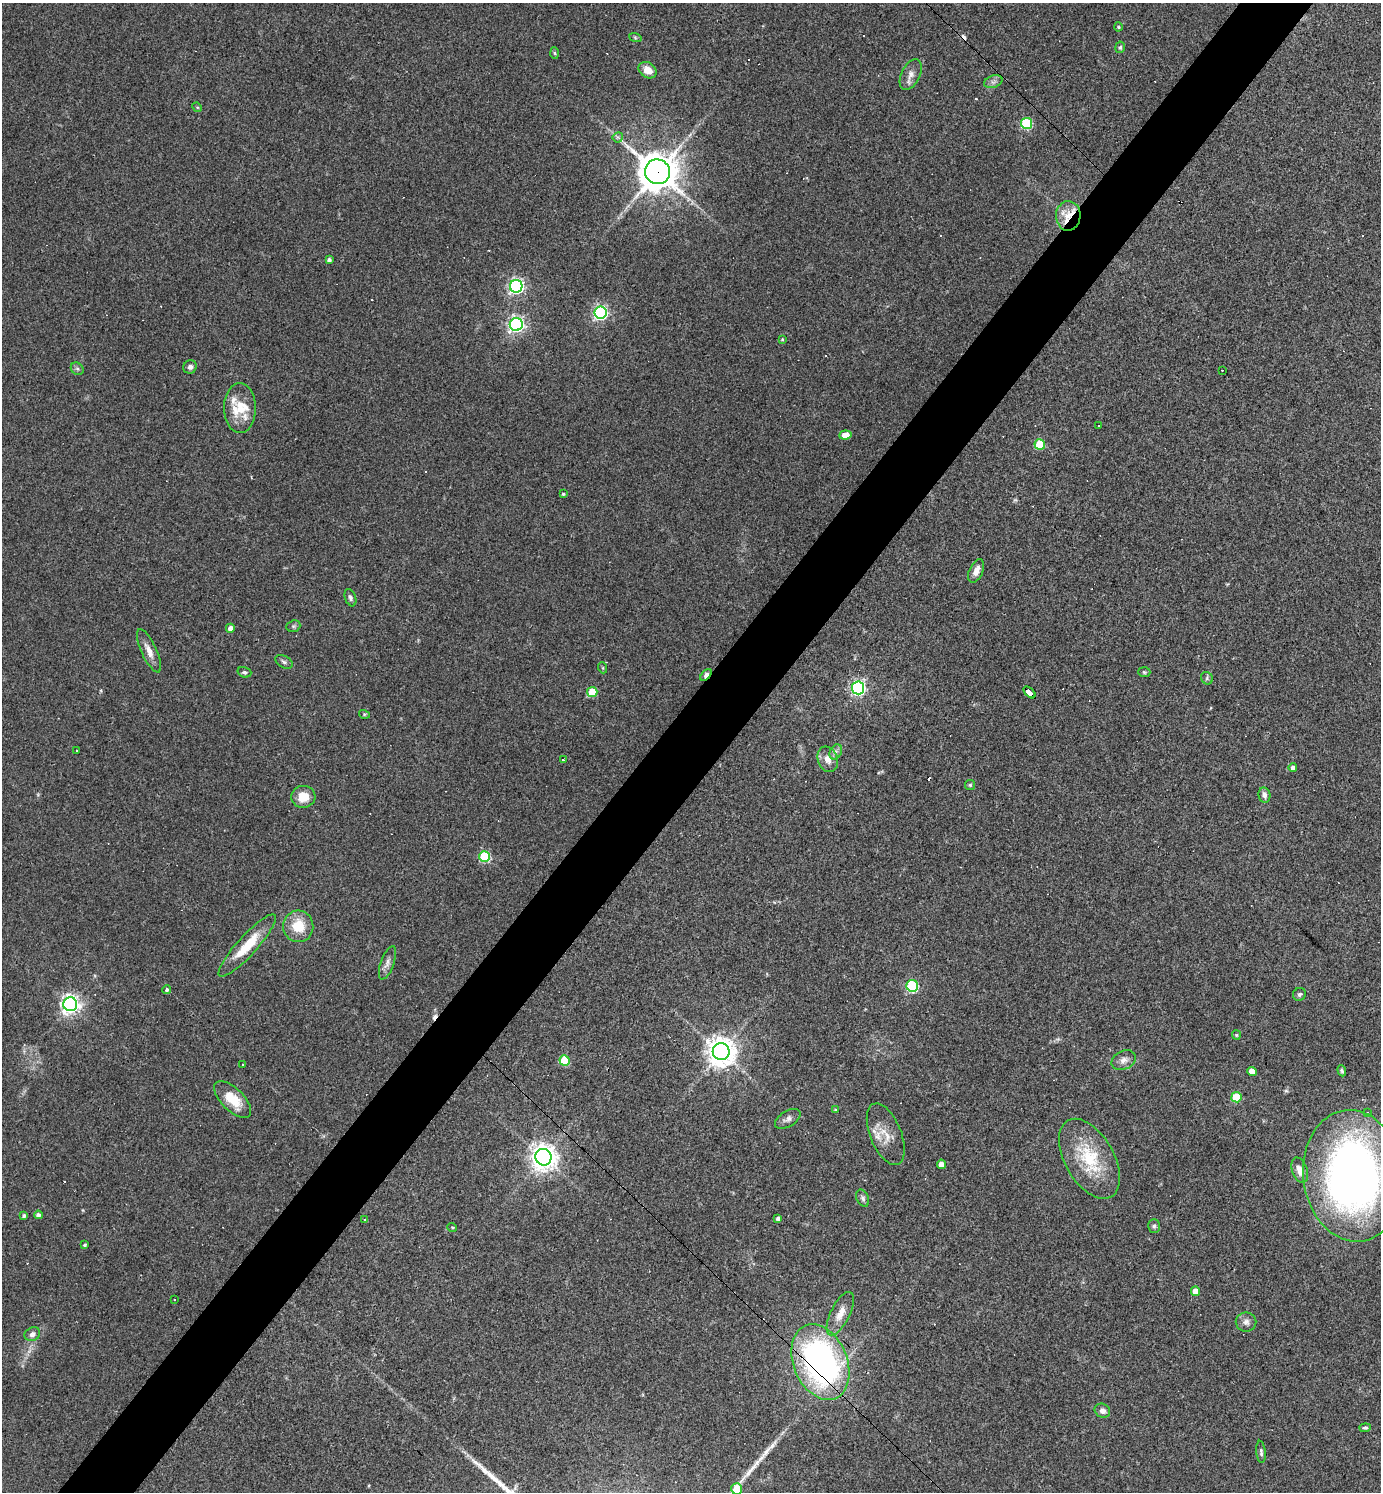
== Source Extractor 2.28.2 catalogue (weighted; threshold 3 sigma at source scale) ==
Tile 7 of 4 x 4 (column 3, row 2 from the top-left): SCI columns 2911-4289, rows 2981-4470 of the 5962 x 5960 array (HDU 1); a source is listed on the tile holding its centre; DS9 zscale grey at full resolution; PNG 1383 x 1494 px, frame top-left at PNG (2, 3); each listed source drawn as its Kron ellipse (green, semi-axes under 4 px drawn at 4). Shown black and unused: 5% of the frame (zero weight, under 3 of 4 exposures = <1% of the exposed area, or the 3 px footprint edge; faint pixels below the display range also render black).
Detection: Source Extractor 2.28.2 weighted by HDU 2 'WHT'; one run over the whole footprint, this tile lists its part. Background 0.0419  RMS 0.0048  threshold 0.0218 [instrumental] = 3 sigma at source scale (4.5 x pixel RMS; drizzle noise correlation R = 1.50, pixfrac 1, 0.05/0.05 arcsec/px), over >= 5 px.
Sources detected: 117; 1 too faint to see at this stretch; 17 cosmic-ray / hot-pixel residue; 2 long thin detections or spike segments (spike, bleed or trail) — neither listed nor drawn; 5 inside a brighter listed object's ellipse — not listed separately; the other 92 listed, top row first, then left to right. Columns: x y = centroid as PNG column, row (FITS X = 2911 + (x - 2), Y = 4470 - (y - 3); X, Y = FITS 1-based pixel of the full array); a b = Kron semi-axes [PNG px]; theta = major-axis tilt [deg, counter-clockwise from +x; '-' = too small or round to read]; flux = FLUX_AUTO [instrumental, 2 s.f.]
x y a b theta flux
1118 27 4 4 - 0.49
635 37 6 4 -20 0.63
1120 47 6 5 - 0.83
554 53 6 4 -87 0.7
648 70 9 7 -35 5
911 75 16 9 64 3.6
993 82 9 6 18 1.7
197 107 5 4 - 0.55
1027 123 5 5 - 43
618 137 5 5 - 0.95
657 172 13 12 - 1200
1068 216 15 12 87 7.9
329 260 4 4 - 1.1
516 286 6 6 - 130
600 312 6 6 - 110
516 324 6 6 - 140
782 339 4 4 - 0.46
190 367 7 6 - 1.7
77 369 7 5 -43 1.1
1222 370 3 2 - 0.81
240 408 25 16 -89 9.9
1099 425 3 3 - 1.8
845 435 6 4 6 4.9
1040 444 5 5 - 22
563 494 4 4 - 0.63
976 571 12 6 66 3.7
350 598 9 5 -70 1.3
293 626 7 5 20 0.98
230 628 4 4 - 2.7
149 651 23 7 -66 4.6
284 662 9 6 -30 1.3
603 668 5 3 - 0.49
244 672 7 5 -18 0.95
1144 672 6 5 - 0.73
706 675 7 4 51 2.6
1207 678 6 5 - 1
858 688 6 6 - 110
592 692 5 5 - 17
1029 692 7 4 -45 68
364 714 5 3 - 0.51
77 750 3 2 - 0.6
836 752 8 5 62 1.5
828 759 13 9 -69 4.1
563 760 3 3 - 1.8
1293 767 4 4 - 1.6
970 785 5 5 - 0.66
1264 795 8 6 -79 2.2
303 797 12 11 - 7.7
485 857 5 5 - 35
298 926 16 15 - 12
247 945 41 9 48 15
387 963 17 6 70 2.6
912 986 6 6 - 54
167 990 4 4 - 0.95
1299 994 7 6 - 1.1
70 1004 7 7 - 250
1236 1035 5 4 - 0.52
721 1052 8 8 - 660
565 1060 5 5 - 20
1124 1060 13 9 27 2.9
243 1065 3 3 - 0.83
1342 1071 5 4 - 0.81
1252 1072 5 4 - 5.2
1236 1097 5 5 - 18
233 1099 23 11 -45 11
835 1110 4 4 - 0.57
1367 1113 3 3 - 3.9
788 1119 14 7 31 2.1
886 1134 33 15 -68 9
543 1157 8 8 - 520
1089 1159 44 24 -60 27
941 1164 4 4 - 3.7
1300 1170 13 7 -71 3.8
1353 1176 66 50 -83 280
863 1198 9 6 -65 1.3
38 1215 4 4 - 1.4
24 1216 4 3 - 1.1
778 1218 4 4 - 1.4
364 1220 3 2 - 0.55
1154 1226 7 6 - 1.1
452 1227 5 3 - 0.44
85 1245 4 3 - 0.63
1195 1291 4 4 - 5
174 1300 2 2 - 0.34
840 1314 24 9 63 6.3
1246 1322 10 9 - 2.4
32 1334 8 6 28 2.2
820 1362 39 26 -68 150
1102 1411 8 7 - 2.6
1365 1428 5 4 - 0.83
1261 1452 11 4 -84 1.2
737 1489 6 5 - 10
Overlapping masked pixels (flux is a lower limit): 5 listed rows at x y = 657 172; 1068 216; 706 675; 1029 692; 820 1362
Isophote crosses this tile's border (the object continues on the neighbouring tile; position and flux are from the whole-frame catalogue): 2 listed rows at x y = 1353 1176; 737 1489